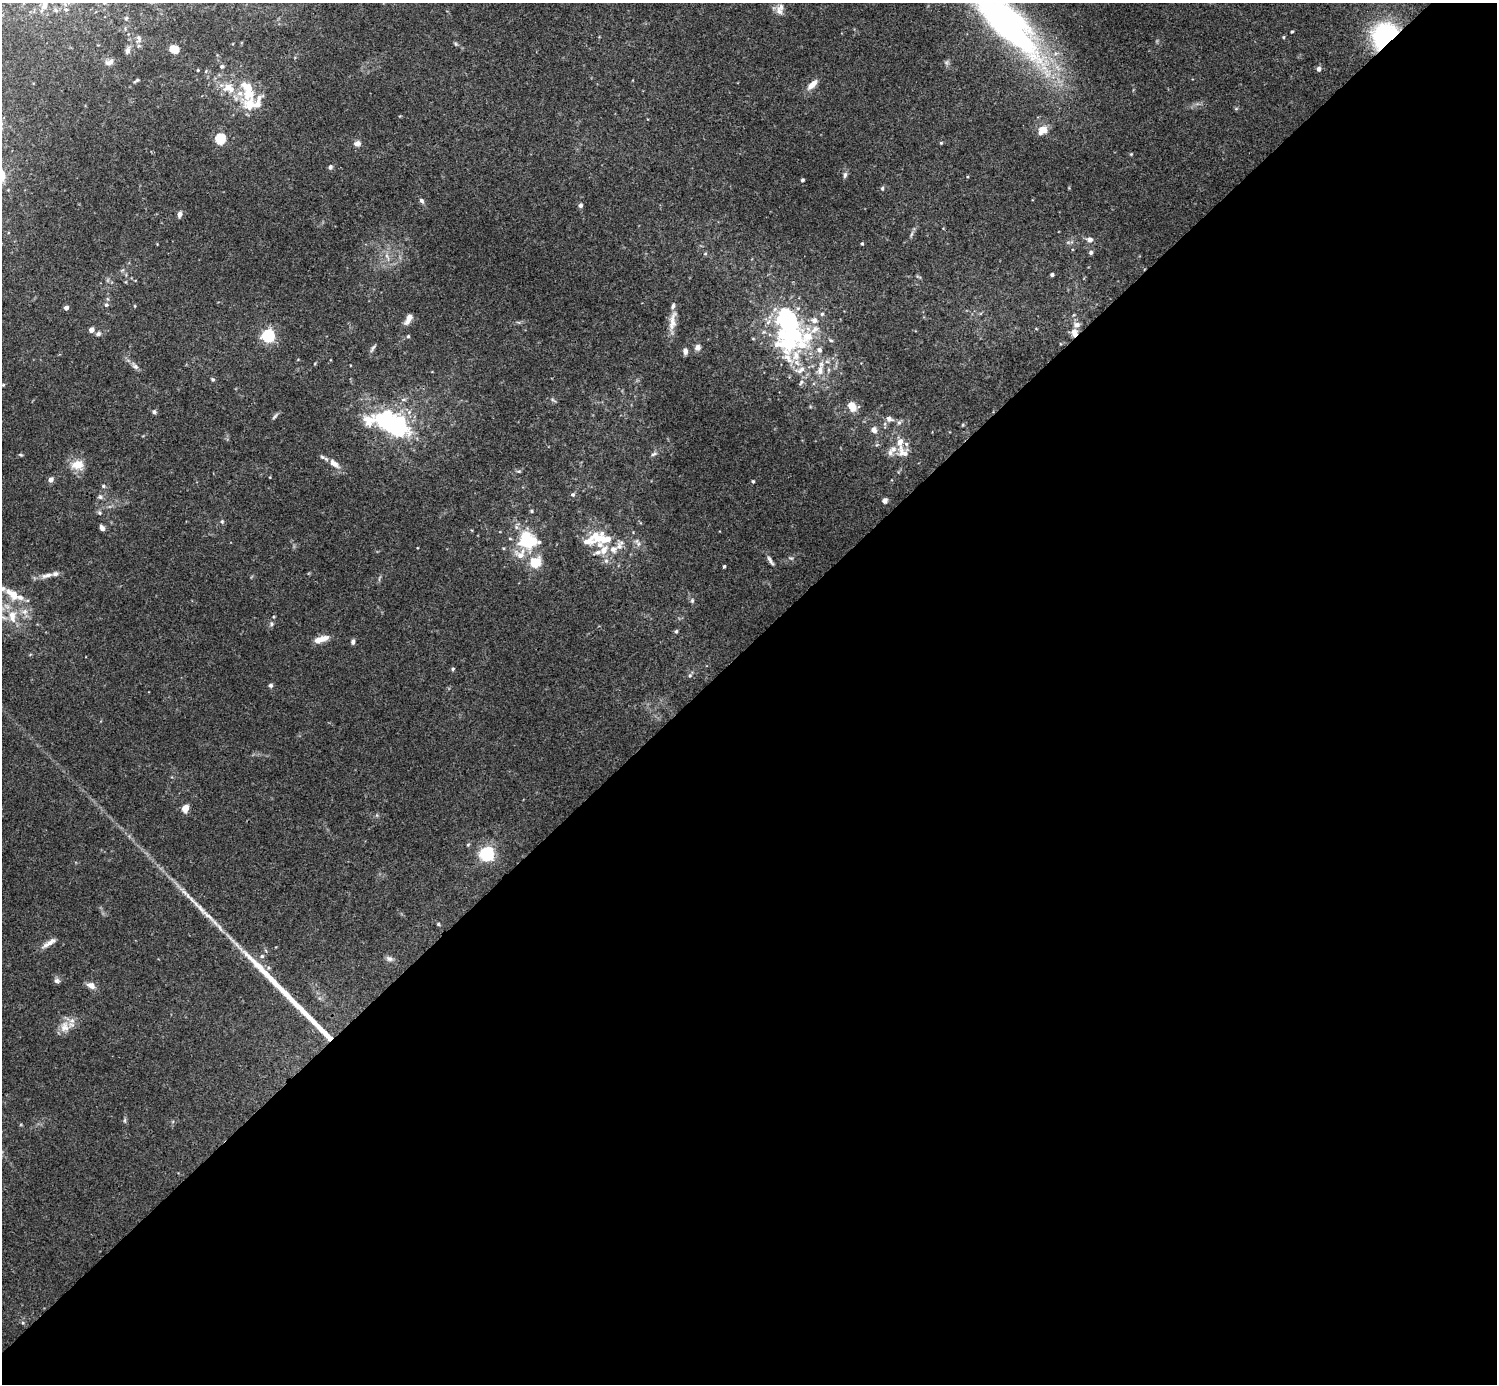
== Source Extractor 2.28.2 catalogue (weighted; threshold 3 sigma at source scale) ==
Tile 15 of 4 x 4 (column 3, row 4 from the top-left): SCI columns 2993-4487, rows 160-1541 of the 5988 x 5988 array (HDU 1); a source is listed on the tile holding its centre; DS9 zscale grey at full resolution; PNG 1499 x 1386 px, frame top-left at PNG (2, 3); no overlay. Shown black and unused: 53% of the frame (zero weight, under 3 of 4 exposures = <1% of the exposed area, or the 3 px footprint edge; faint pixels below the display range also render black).
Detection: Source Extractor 2.28.2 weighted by HDU 2 'WHT'; one run over the whole footprint, this tile lists its part. Background 0.0754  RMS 0.0055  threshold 0.0247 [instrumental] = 3 sigma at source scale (4.5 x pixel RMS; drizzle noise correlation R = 1.50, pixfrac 1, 0.05/0.05 arcsec/px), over >= 5 px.
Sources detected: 151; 5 inside a brighter object's white glare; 1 long thin detection or spike segment (spike, bleed or trail) — not listed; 33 inside a brighter listed object's ellipse — not listed separately; the other 112 listed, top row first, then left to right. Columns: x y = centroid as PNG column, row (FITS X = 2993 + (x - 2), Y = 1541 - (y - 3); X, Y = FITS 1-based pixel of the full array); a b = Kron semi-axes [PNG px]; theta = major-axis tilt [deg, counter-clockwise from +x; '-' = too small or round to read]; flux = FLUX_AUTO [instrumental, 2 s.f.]
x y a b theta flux
44 5 17 8 63 4.8
56 10 7 5 -32 1.2
779 11 13 8 -60 3.4
126 18 6 5 - 1.1
1004 21 96 25 -47 300
1292 32 3 2 - 0.62
1385 36 18 15 52 93
1283 37 4 3 - 0.59
139 39 11 7 87 2.2
456 44 6 4 -71 0.72
174 49 11 8 -18 5.6
128 50 11 6 74 2.2
109 62 12 7 15 2.8
222 66 5 5 - 1.1
1318 69 5 5 - 2.2
198 70 4 3 - 0.5
136 81 8 3 34 0.85
812 84 15 7 46 4.7
229 88 20 13 -17 11
249 104 30 20 -83 17
1043 130 13 10 23 5.5
220 139 5 5 - 40
357 143 9 7 16 2.5
941 143 5 4 - 0.63
1131 154 4 4 - 0.51
330 167 6 5 - 1.3
845 175 8 5 82 1.5
802 180 4 3 - 0.88
882 188 6 4 69 0.84
421 201 7 6 - 1.3
580 205 6 5 - 1.5
180 214 8 5 86 1.9
1090 240 8 7 - 2.2
862 243 4 3 - 0.68
1091 252 5 5 - 1.2
705 254 6 4 2 0.68
1052 275 3 3 - 1.1
106 305 5 5 - 1.1
135 306 5 3 - 0.45
66 308 5 4 - 2.2
822 314 6 5 - 1
408 319 13 6 61 3.7
672 321 28 8 81 6.4
91 330 5 4 - 3.8
1074 333 10 7 -85 4
98 334 7 6 - 1.3
268 336 6 6 - 87
408 336 5 4 - 0.77
784 336 65 34 -72 76
831 340 6 4 -29 0.84
697 347 8 7 - 2.1
373 348 12 4 57 1.3
685 351 8 5 -82 2.1
827 361 7 4 -2 1.3
135 366 9 7 -25 1.9
213 379 5 4 - 0.87
852 406 13 9 -64 5.2
154 412 6 5 - 1.1
275 416 11 3 51 1.1
889 419 8 6 -31 2.4
899 423 6 5 - 1.2
389 424 41 21 -35 73
962 425 5 3 - 0.53
874 430 7 7 - 2.7
903 452 18 13 -42 5.8
653 454 9 4 25 1.3
20 455 7 3 -9 0.63
334 463 16 8 -40 4.5
77 465 14 11 5 8.5
519 471 6 4 -17 0.86
51 480 5 5 - 3.2
753 481 4 4 - 0.79
103 486 5 4 - 0.91
573 494 5 5 - 1.1
100 497 7 7 - 1.3
885 501 5 5 - 2.1
531 511 5 4 - 0.68
99 513 6 5 - 0.93
222 521 5 5 - 0.81
102 528 6 4 -61 2.2
598 538 24 10 47 8
527 540 26 23 -16 28
638 544 7 6 - 1.6
613 549 11 10 - 4.8
603 550 10 8 55 5.8
770 560 15 4 -57 2
606 561 6 6 - 1.4
724 566 4 3 - 0.76
47 575 19 6 14 3.8
13 594 17 9 -37 9.1
692 600 6 5 - 0.96
25 612 9 7 20 2.9
12 616 19 10 -83 8.4
271 624 6 5 - 1.1
676 631 5 4 - 0.86
321 639 19 7 16 6
353 642 6 4 79 1.5
453 669 4 4 - 0.89
690 675 6 5 - 0.99
270 685 5 5 - 1.1
185 808 5 5 - 8.5
487 854 6 6 - 130
199 907 38 6 -44 9.4
438 924 5 4 - 0.65
50 942 17 7 32 3.8
262 956 6 5 - 1.1
389 959 10 6 -15 1.9
57 981 8 7 - 1.6
91 985 11 8 -23 3.3
64 1027 16 13 84 6.5
324 1032 37 6 -45 9.5
125 1120 6 4 89 0.86
Overlapping masked pixels (flux is a lower limit): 3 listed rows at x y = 1385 36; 1074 333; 324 1032
Isophote crosses this tile's border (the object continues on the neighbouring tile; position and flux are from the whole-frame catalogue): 3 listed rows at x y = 44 5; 1004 21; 12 616